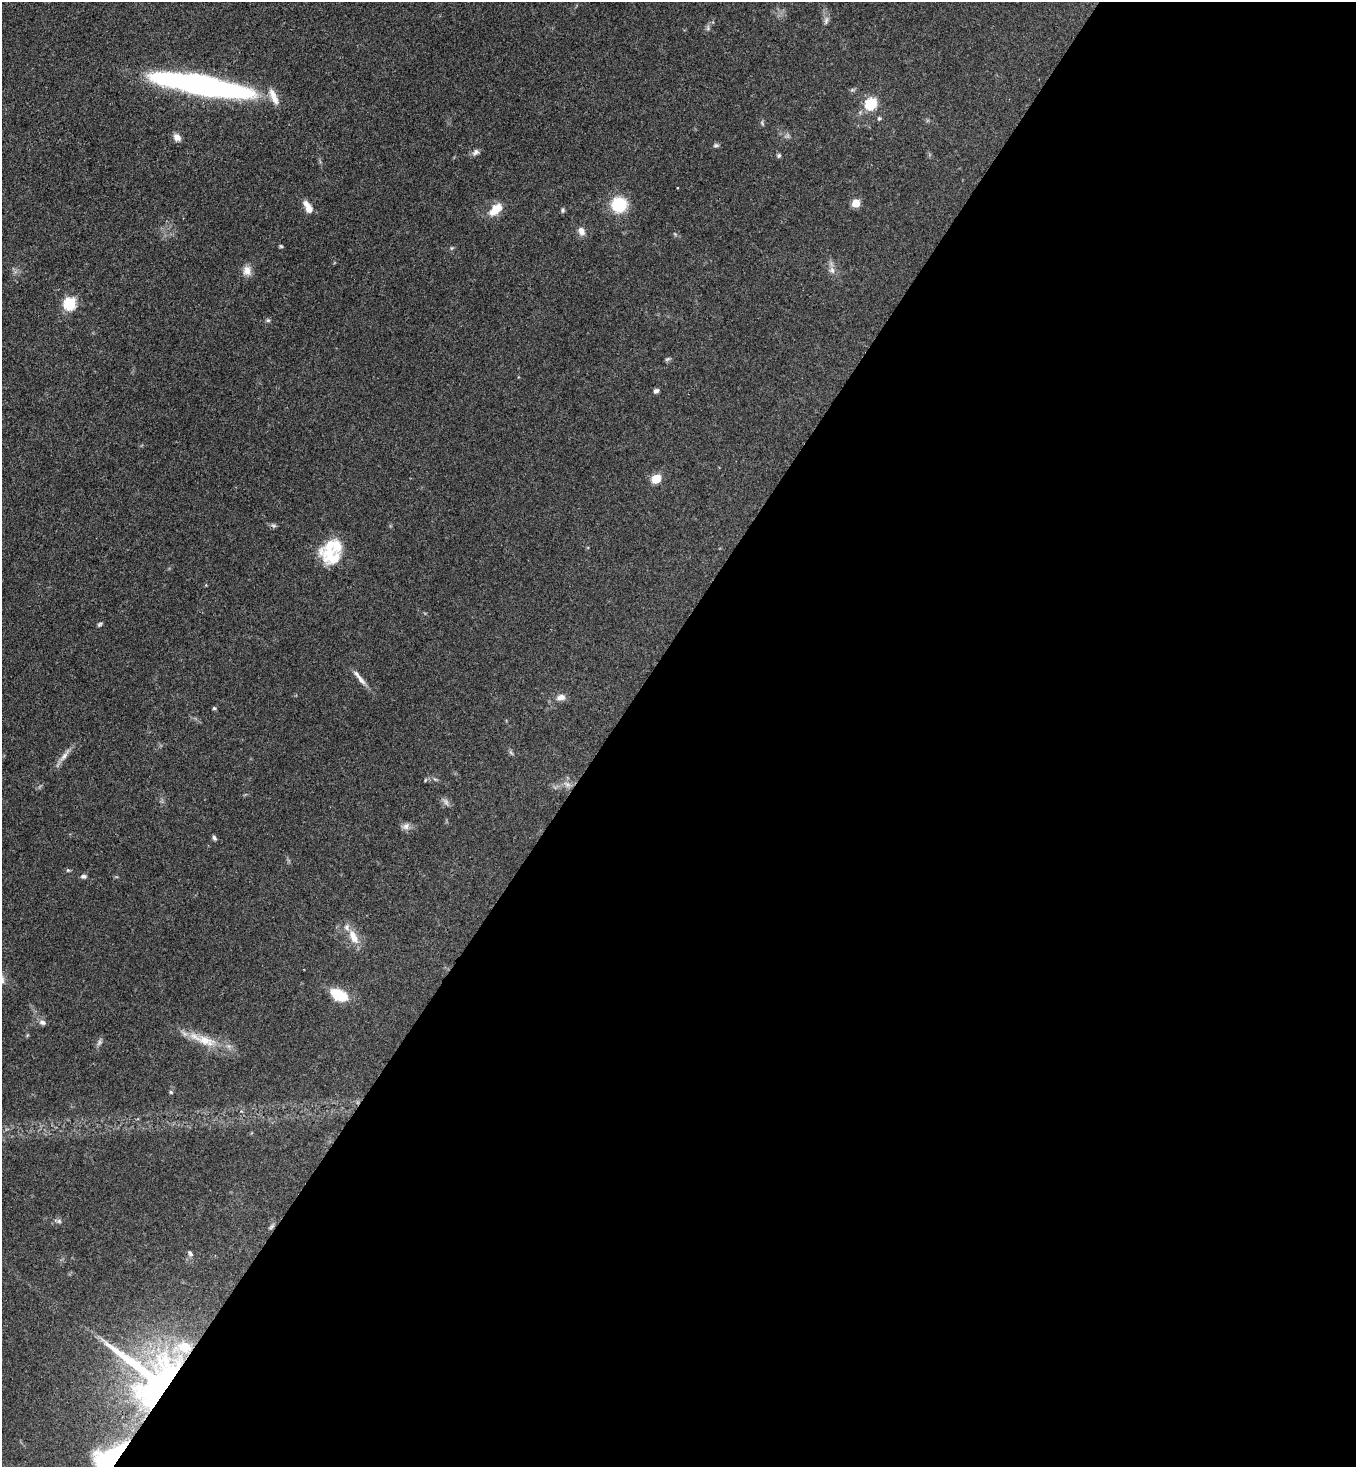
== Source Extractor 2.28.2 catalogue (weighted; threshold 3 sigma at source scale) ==
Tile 12 of 4 x 4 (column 4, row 3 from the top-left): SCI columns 4286-5639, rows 1529-2993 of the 6011 x 5988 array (HDU 1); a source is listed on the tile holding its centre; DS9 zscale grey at full resolution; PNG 1358 x 1469 px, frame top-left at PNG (2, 2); no overlay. Shown black and unused: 55% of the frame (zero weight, under 3 of 4 exposures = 7% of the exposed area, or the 3 px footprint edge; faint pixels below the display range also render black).
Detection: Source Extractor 2.28.2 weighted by HDU 2 'WHT'; one run over the whole footprint, this tile lists its part. Background 0.0833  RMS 0.0039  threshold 0.0174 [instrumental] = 3 sigma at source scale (4.5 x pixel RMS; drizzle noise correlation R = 1.50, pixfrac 1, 0.05/0.05 arcsec/px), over >= 5 px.
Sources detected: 57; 2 too faint to see at this stretch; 1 cosmic-ray / hot-pixel residue — not listed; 3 inside a brighter listed object's ellipse — not listed separately; the other 51 listed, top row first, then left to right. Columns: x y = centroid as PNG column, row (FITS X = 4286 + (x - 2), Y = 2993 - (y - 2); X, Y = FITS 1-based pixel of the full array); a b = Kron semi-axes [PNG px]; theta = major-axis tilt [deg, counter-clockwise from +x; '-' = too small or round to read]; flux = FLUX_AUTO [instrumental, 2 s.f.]
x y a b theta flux
826 20 12 6 84 1.5
708 28 7 4 73 0.8
201 85 89 15 -10 150
852 90 6 4 18 0.6
871 104 6 6 - 34
879 118 6 5 - 0.66
762 123 8 5 -66 0.64
177 137 11 8 -43 2.1
716 145 7 5 18 0.8
476 152 11 7 37 1.4
779 156 6 6 - 0.66
856 203 5 5 - 12
619 204 14 13 - 18
308 207 14 7 -61 4.4
495 209 18 10 44 6.7
563 210 6 5 - 0.72
581 231 11 8 -70 2.3
675 234 5 5 - 0.46
281 246 5 4 - 0.49
452 248 5 5 - 0.52
832 270 10 8 -74 2
247 271 13 11 87 3.1
70 304 6 6 - 44
268 320 6 5 - 0.65
667 359 8 4 27 0.62
656 391 7 5 25 1.1
656 479 5 5 - 19
331 552 29 23 -73 16
100 624 6 5 - 0.63
359 678 27 5 -51 2.8
561 697 12 8 12 2.3
214 708 5 5 - 0.57
511 752 10 3 -50 0.64
64 755 22 6 53 2.9
435 779 6 4 -19 0.58
425 780 6 3 71 0.4
567 784 11 7 -29 2
406 826 11 9 33 1.8
214 838 6 5 - 0.82
68 870 5 4 - 0.48
84 876 7 5 0 1.1
353 937 22 10 -63 6
339 995 15 9 -28 15
43 1022 9 6 -8 1.4
205 1041 32 13 -19 9.9
171 1092 5 4 - 0.51
59 1221 7 5 -45 0.87
271 1227 9 4 45 0.73
190 1254 8 6 -54 0.89
154 1381 69 48 -43 160
117 1455 44 17 20 41
Overlapping masked pixels (flux is a lower limit): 2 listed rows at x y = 154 1381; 117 1455